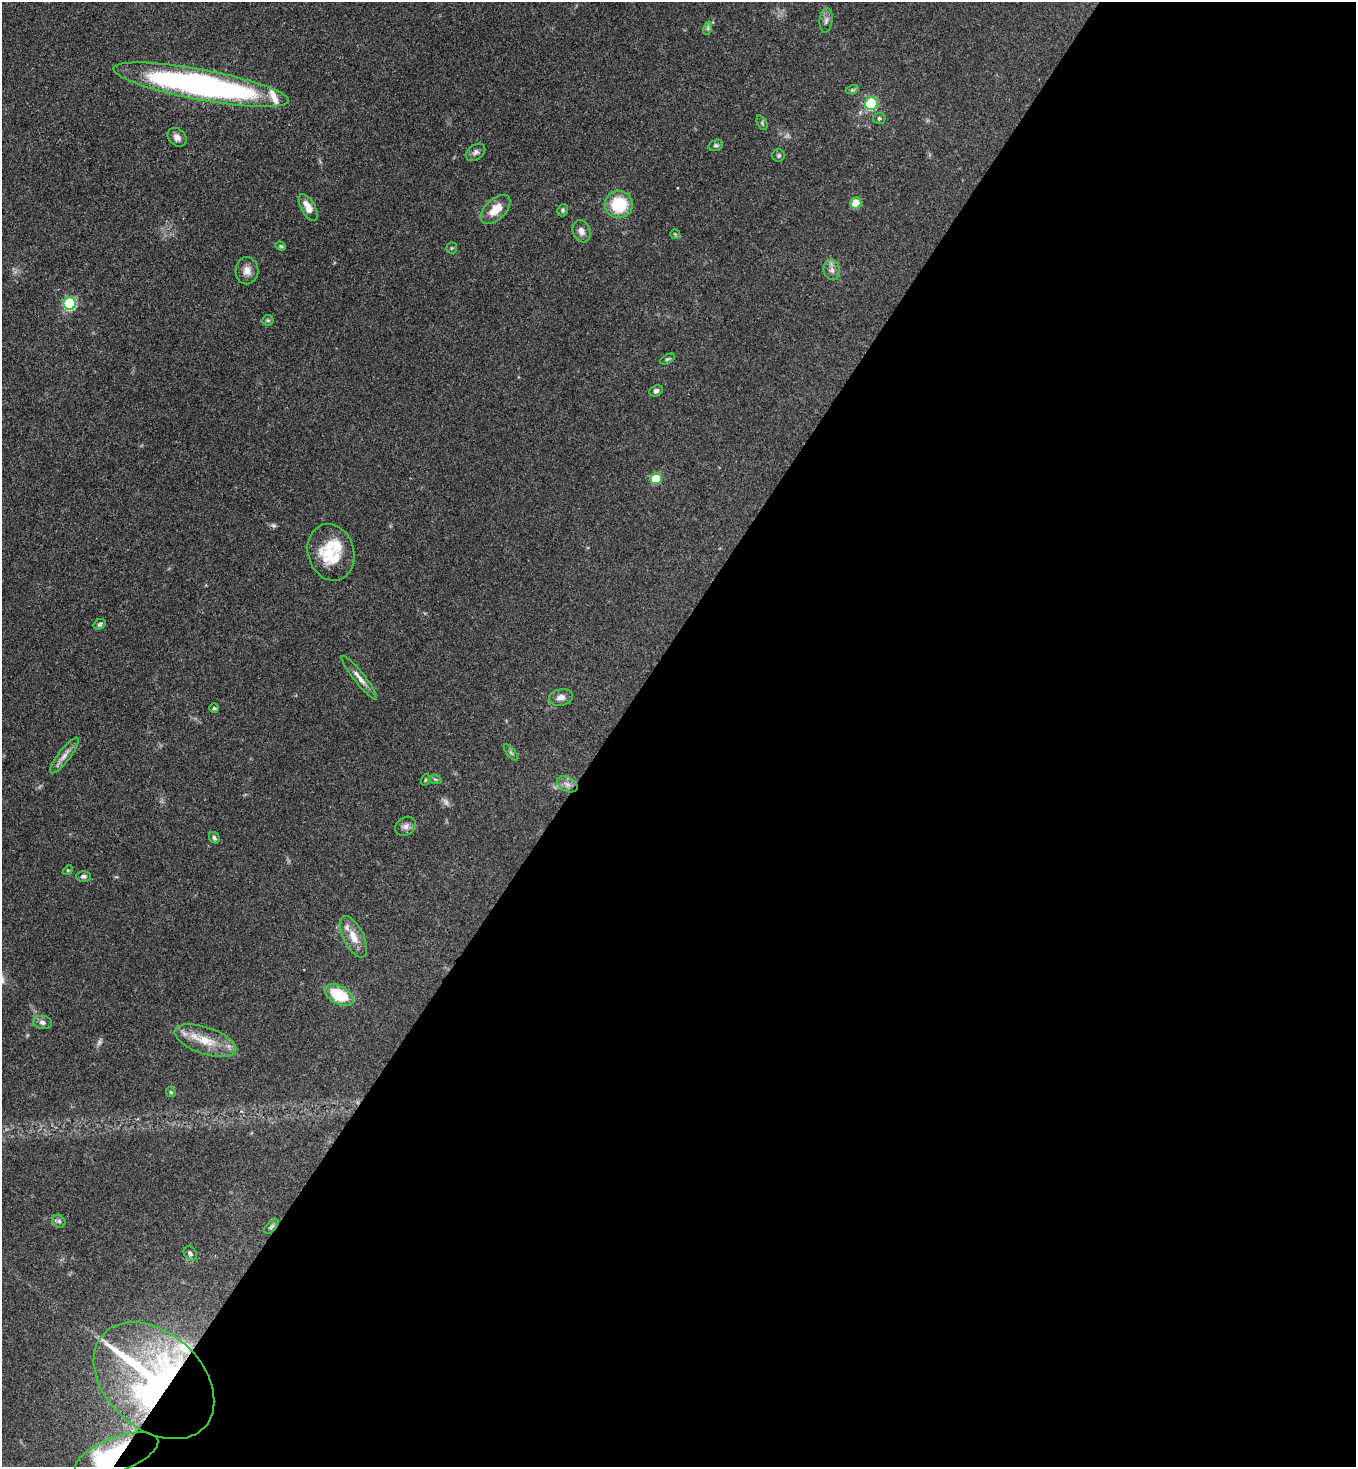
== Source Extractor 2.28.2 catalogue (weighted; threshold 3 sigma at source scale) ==
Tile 12 of 4 x 4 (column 4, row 3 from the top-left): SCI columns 4286-5639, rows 1529-2993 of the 6011 x 5988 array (HDU 1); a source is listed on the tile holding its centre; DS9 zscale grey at full resolution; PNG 1358 x 1469 px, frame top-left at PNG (2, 2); each listed source drawn as its Kron ellipse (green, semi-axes under 4 px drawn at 4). Shown black and unused: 55% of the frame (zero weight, under 3 of 4 exposures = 7% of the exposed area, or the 3 px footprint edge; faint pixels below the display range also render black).
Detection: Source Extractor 2.28.2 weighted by HDU 2 'WHT'; one run over the whole footprint, this tile lists its part. Background 0.0833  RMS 0.0039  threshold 0.0174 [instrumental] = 3 sigma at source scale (4.5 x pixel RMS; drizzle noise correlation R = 1.50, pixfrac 1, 0.05/0.05 arcsec/px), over >= 5 px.
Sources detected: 57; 2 too faint to see at this stretch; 1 cosmic-ray / hot-pixel residue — neither listed nor drawn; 3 inside a brighter listed object's ellipse — not listed separately; the other 51 listed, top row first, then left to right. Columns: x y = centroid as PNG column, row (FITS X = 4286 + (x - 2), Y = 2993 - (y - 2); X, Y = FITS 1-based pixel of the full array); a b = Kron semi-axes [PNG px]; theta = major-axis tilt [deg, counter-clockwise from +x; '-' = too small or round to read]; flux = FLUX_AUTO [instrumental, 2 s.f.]
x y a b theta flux
826 20 12 6 84 1.5
708 28 7 4 73 0.8
201 85 89 15 -10 150
852 90 6 4 18 0.6
871 104 6 6 - 34
879 118 6 5 - 0.66
762 123 8 5 -66 0.64
177 137 11 8 -43 2.1
716 145 7 5 18 0.8
476 152 11 7 37 1.4
779 156 6 6 - 0.66
856 203 5 5 - 12
619 204 14 13 - 18
308 207 14 7 -61 4.4
495 209 18 10 44 6.7
563 210 6 5 - 0.72
581 231 11 8 -70 2.3
675 234 5 5 - 0.46
281 246 5 4 - 0.49
452 248 5 5 - 0.52
832 270 10 8 -74 2
247 271 13 11 87 3.1
70 304 6 6 - 44
268 320 6 5 - 0.65
667 359 8 4 27 0.62
656 391 7 5 25 1.1
656 479 5 5 - 19
331 552 29 23 -73 16
100 624 6 5 - 0.63
359 678 27 5 -51 2.8
561 697 12 8 12 2.3
214 708 5 5 - 0.57
511 752 10 3 -50 0.64
64 755 22 6 53 2.9
435 779 6 4 -19 0.58
425 780 6 3 71 0.4
567 784 11 7 -29 2
406 826 11 9 33 1.8
214 838 6 5 - 0.82
68 870 5 4 - 0.48
84 876 7 5 0 1.1
353 937 22 10 -63 6
339 995 15 9 -28 15
43 1022 9 6 -8 1.4
205 1041 32 13 -19 9.9
171 1092 5 4 - 0.51
59 1221 7 5 -45 0.87
271 1227 9 4 45 0.73
190 1254 8 6 -54 0.89
154 1381 69 48 -43 160
117 1455 44 17 20 41
Overlapping masked pixels (flux is a lower limit): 2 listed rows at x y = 154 1381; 117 1455